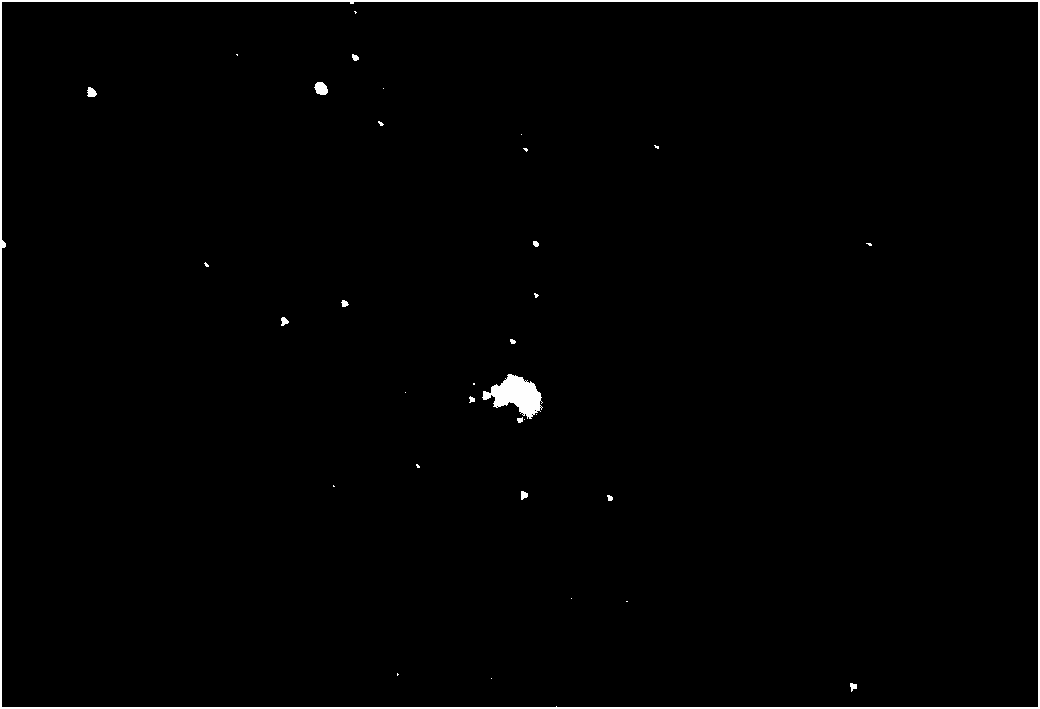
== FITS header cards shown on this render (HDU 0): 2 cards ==
NAXIS1  =                 2072
NAXIS2  =                 1410

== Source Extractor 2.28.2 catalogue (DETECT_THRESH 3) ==
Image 2072 x 1410 px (HDU 0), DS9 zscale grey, zoomed out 1/2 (1 PNG px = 2 x 2 image px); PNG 1040 x 709 px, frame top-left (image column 1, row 1410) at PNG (2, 2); no overlay
Background 80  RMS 26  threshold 78.1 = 3 sigma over >= 5 px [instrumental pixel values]
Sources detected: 3; all 3 listed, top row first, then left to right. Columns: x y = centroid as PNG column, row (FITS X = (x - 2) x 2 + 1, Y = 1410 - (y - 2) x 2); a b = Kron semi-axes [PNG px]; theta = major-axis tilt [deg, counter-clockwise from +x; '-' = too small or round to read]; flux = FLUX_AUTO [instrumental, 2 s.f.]
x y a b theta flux
321 88 15 11 -42 65000
495 390 10 7 -44 26000
521 398 11 10 - 49000